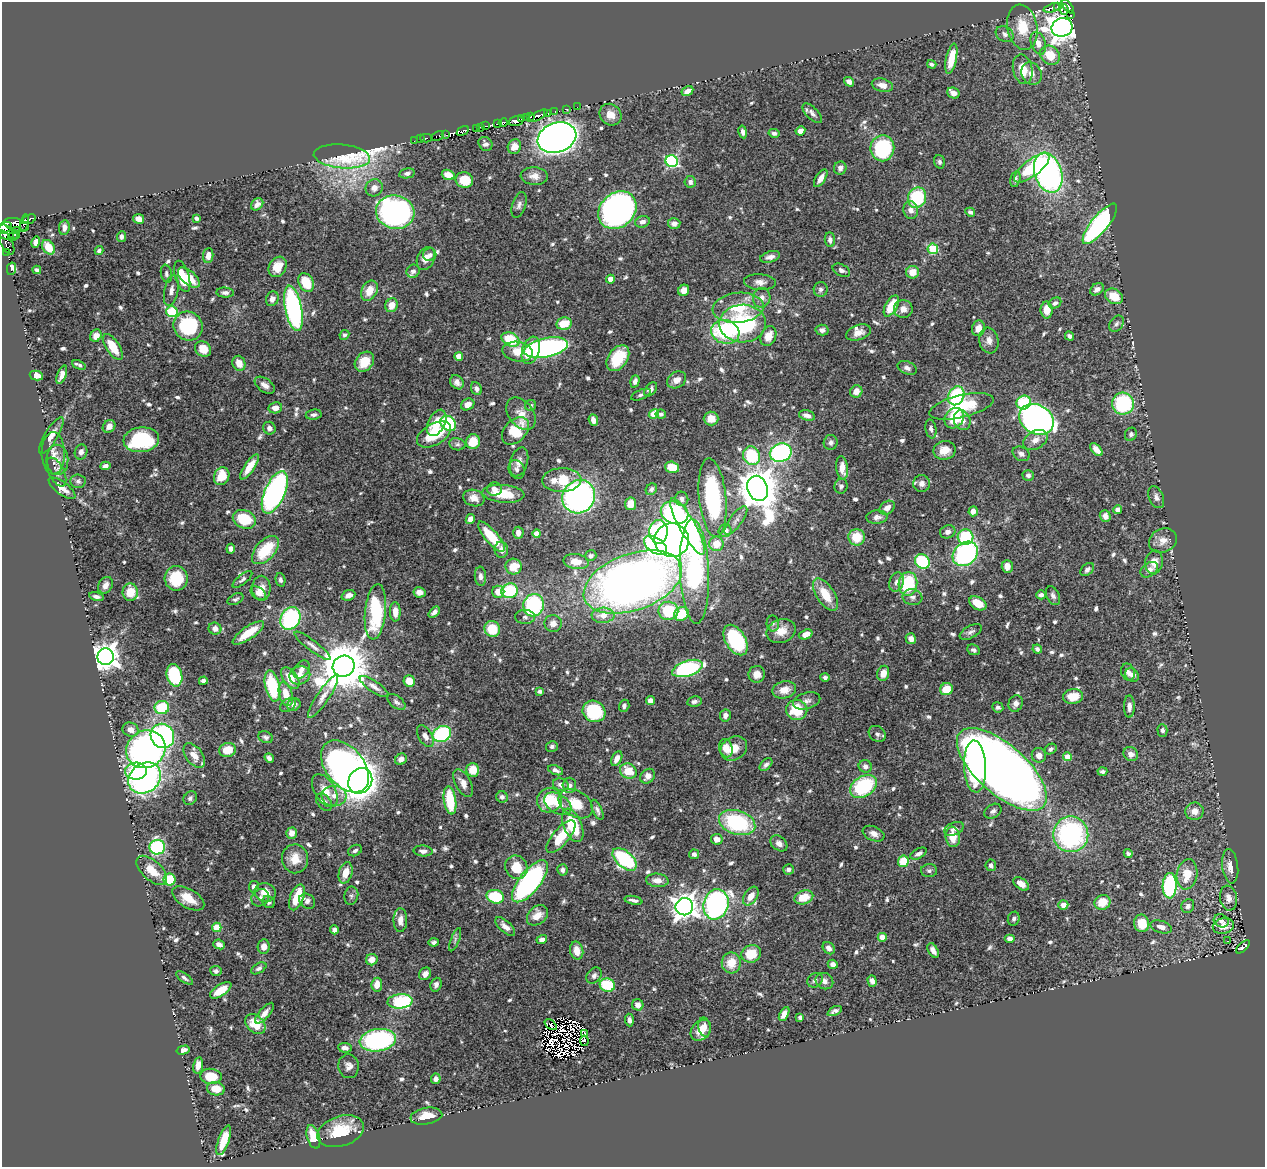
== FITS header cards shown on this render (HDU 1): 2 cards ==
NAXIS1  =                 1263
NAXIS2  =                 1165

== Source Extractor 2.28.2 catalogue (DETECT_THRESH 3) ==
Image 1263 x 1165 px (HDU 1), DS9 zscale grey, 1 PNG px = 1 image px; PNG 1267 x 1169 px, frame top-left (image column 1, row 1165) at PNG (2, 2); each listed source drawn as its Kron ellipse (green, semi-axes under 4 px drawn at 4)
Background 0.468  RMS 0.013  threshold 0.0393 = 3 sigma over >= 5 px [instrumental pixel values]
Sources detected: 774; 14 with non-positive FLUX_AUTO (blend fragments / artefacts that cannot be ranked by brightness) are neither listed nor drawn; of the other 760, the 500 brightest by FLUX_AUTO listed and drawn (260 fainter detections omitted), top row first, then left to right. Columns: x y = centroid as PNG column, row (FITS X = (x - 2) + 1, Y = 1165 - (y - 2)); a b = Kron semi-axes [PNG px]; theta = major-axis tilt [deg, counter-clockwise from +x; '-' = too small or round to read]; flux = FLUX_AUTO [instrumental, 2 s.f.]
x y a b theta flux
1057 7 4 3 - 68
1068 7 8 4 -52 210
1052 8 8 3 17 98
1064 9 5 4 - 79
1070 15 4 2 - 33
1022 27 23 15 -80 23
1062 27 10 9 - 1000
1005 34 9 7 -30 3.5
1038 43 12 7 -70 7
1050 55 10 9 - 20
951 59 15 5 78 17
932 64 5 3 - 2.4
1023 69 15 9 -78 15
1031 74 12 9 -61 6.6
849 82 5 4 - 3.9
882 85 11 6 -15 6.4
687 91 6 4 29 5.5
953 93 6 5 - 4.6
577 107 2 2 - 4.2
566 109 4 3 - 25
555 112 3 2 - 6.9
548 113 2 2 - 7.2
812 113 12 5 -46 3.9
610 115 11 10 - 9.1
538 116 11 3 27 270
526 117 2 2 - 16
530 117 3 2 - 80
522 119 3 3 - 69
516 121 7 4 18 480
503 123 4 4 - 97
497 124 3 3 - 36
486 126 4 2 - 55
480 127 4 2 - 16
476 129 3 3 - 22
463 131 6 3 31 86
800 131 5 4 - 7.4
743 132 6 4 -79 2.8
774 133 5 4 - 2.6
446 135 3 2 - 60
438 136 6 3 25 11
426 138 6 2 0 8.5
557 138 20 14 19 1000
420 139 3 2 - 7.2
414 141 2 2 - 2.9
485 144 8 6 -47 3.2
514 147 7 6 - 6.7
882 148 13 12 - 88
342 156 28 12 -5 46
672 161 6 6 - 120
939 162 7 5 -73 2.4
840 168 7 6 - 3.6
1032 168 21 8 37 61
407 173 8 5 10 2.8
1048 173 21 13 -72 240
448 175 6 5 - 12
534 176 14 8 -4 7.2
821 178 10 5 58 7.4
1015 179 8 5 76 2.9
464 180 9 8 - 21
690 182 6 5 - 3.3
374 188 9 8 - 6.2
917 198 10 9 - 56
257 204 7 5 45 4.1
519 205 13 7 74 3.7
617 210 21 17 42 480
911 210 9 7 -81 5.5
395 212 19 16 -12 320
970 212 5 4 - 2.3
196 218 4 4 - 2.4
29 219 7 3 22 150
139 219 5 5 - 6.6
25 222 8 3 78 150
642 222 7 5 17 3.9
674 223 6 5 - 4.7
1100 224 25 8 51 210
16 225 13 6 -15 210
5 228 8 5 21 310
64 228 7 5 83 4.5
16 230 3 2 - 10
6 232 9 7 -36 550
17 235 3 2 - 22
13 237 5 2 - 69
121 237 5 4 - 2.7
830 240 7 5 -83 3.4
36 242 6 4 76 5
7 243 13 5 -64 140
48 247 8 5 -53 16
933 249 5 5 - 51
99 251 4 3 - 2.4
7 253 3 2 - 3.1
208 255 8 5 83 6.6
430 255 6 6 - 3.4
770 257 10 5 15 4.3
426 258 12 8 64 8.4
278 267 11 8 60 14
12 269 6 4 77 12
37 270 4 4 - 2.7
841 270 9 5 -27 3.3
413 271 7 6 - 2.9
913 272 6 6 - 11
166 274 9 5 -79 2.6
182 276 16 7 -74 24
189 278 13 6 -41 17
610 279 4 4 - 10
306 282 10 7 -63 29
760 282 16 8 -4 6
821 289 7 7 - 2.7
1097 289 7 5 35 4.1
171 290 16 7 79 5.5
684 290 6 5 - 7.3
369 291 11 7 63 12
225 293 9 5 -3 3
1114 296 9 7 -30 17
762 298 10 8 77 6.5
272 299 7 6 - 5.7
1055 303 7 5 31 3
391 305 7 6 - 9.4
891 306 12 6 61 26
293 308 23 8 -79 200
738 308 25 15 5 33
903 309 9 9 - 6.4
1047 310 8 6 -89 12
172 311 6 5 - 78
564 324 8 6 11 20
743 324 23 19 1 100
1116 324 9 6 56 2.7
188 326 15 14 - 75
978 328 8 6 75 6.9
822 330 6 5 - 3.7
725 332 14 11 -16 78
858 332 13 7 19 6.9
344 335 5 4 - 2.1
96 336 6 5 - 6.5
768 336 10 7 66 11
1069 336 5 4 - 2.3
510 340 9 6 -25 37
989 340 13 9 -79 6.5
113 347 15 6 -57 21
546 348 22 9 12 200
203 349 8 7 - 12
531 350 14 8 72 30
517 352 15 9 -10 17
459 356 4 4 - 11
618 358 14 9 55 32
364 362 11 8 49 17
239 363 7 6 - 10
79 365 7 3 -21 2.5
907 368 10 6 -24 3.5
36 375 6 4 -11 8.3
62 375 9 4 69 5.9
677 380 10 8 33 7.2
635 381 6 4 72 3.8
457 382 7 6 - 4.3
265 385 11 6 -35 5.2
476 389 7 5 -65 3.1
651 389 8 5 51 2.9
856 391 6 6 - 7.7
641 395 10 4 22 2.4
956 396 10 7 65 71
1024 403 7 7 - 43
468 404 7 5 27 6.5
1123 404 11 11 - 88
531 405 6 5 - 2.4
961 406 33 11 13 42
275 408 7 5 13 6
521 414 18 12 -52 11
654 414 5 4 - 26
661 414 5 4 - 2.2
314 415 8 5 10 2.5
807 415 8 5 -14 3.9
954 418 11 9 53 27
711 419 7 7 - 10
1037 419 18 14 -30 430
593 420 6 4 -69 4.9
962 420 10 8 -67 8.2
437 423 14 8 63 14
448 423 8 7 - 71
109 426 7 5 46 6.4
269 428 6 6 - 3.8
931 429 9 5 -79 3
515 431 16 10 48 30
434 434 19 10 29 32
1131 434 7 5 63 2.7
51 435 21 6 59 8.2
141 440 18 12 6 84
1035 440 13 8 30 7.8
473 442 7 7 - 18
831 442 7 7 - 3.1
457 444 8 6 -12 2.4
1096 449 8 4 -48 7.4
944 450 11 9 10 12
81 452 7 6 - 3.9
53 453 21 11 -89 11
781 453 11 9 21 160
1021 454 9 6 -28 3.5
751 456 9 8 - 49
57 460 15 11 -88 8.9
519 462 15 8 74 6.9
105 466 5 4 - 3.4
249 467 15 5 56 12
672 467 7 5 -16 20
842 468 12 6 -83 9
517 469 10 7 -65 3.4
57 472 15 7 -63 5.7
1028 475 5 5 - 2.5
222 476 9 7 65 20
562 480 19 12 2 30
78 481 7 7 - 2.5
922 483 8 8 - 4.9
841 486 7 6 - 3
62 488 16 6 -36 8
758 488 13 10 -70 2900
494 489 7 6 - 5.1
651 489 6 5 - 2.4
275 492 22 10 66 260
503 494 21 9 -4 27
579 497 17 16 - 270
1156 497 11 7 -67 3.9
474 498 11 8 -18 7.7
713 498 39 13 -84 100
682 499 7 6 - 3.4
631 504 6 5 - 11
887 508 8 6 33 6
1118 509 5 4 - 4.2
973 511 5 4 - 4.7
675 513 14 11 -22 150
1105 516 6 5 - 4.7
877 517 10 6 4 4.5
244 519 12 9 -22 33
470 519 5 4 - 5.6
736 520 17 6 54 5
687 526 32 8 -60 170
725 531 6 6 - 7.3
658 532 12 9 90 100
948 532 8 6 23 4.1
518 533 6 5 - 6.2
537 533 4 4 - 11
491 537 19 6 -49 28
857 537 8 8 - 20
965 537 8 7 - 63
672 540 17 17 - 410
1163 541 14 11 26 8.7
716 544 7 7 - 15
655 545 12 7 -35 180
231 549 5 4 - 3.5
265 550 17 9 47 36
501 550 8 6 -86 5.6
965 554 13 11 40 140
591 556 6 5 - 2.9
576 562 13 7 -8 14
922 562 8 6 -40 63
1154 562 12 9 82 9.4
1007 566 6 5 - 7.2
514 567 8 8 - 17
1087 570 8 5 44 2.9
1149 570 9 6 34 5.2
694 571 52 14 -88 150
480 576 9 5 -86 3.7
176 578 12 11 - 32
242 579 12 5 39 2.7
280 580 7 4 -77 2.6
633 582 51 28 20 840
896 582 10 7 70 5.1
908 584 12 9 85 57
105 585 9 6 58 5.4
261 588 12 9 -89 9.5
510 591 8 7 - 54
130 592 9 7 87 15
419 592 6 5 - 5.6
498 592 6 6 - 11
258 593 8 5 -39 3.5
348 595 7 5 22 4.7
825 595 18 9 -57 21
1041 595 5 4 - 3
96 596 7 4 -13 3
1053 596 10 6 -66 3.7
912 597 10 8 -8 4.1
235 599 8 5 27 2.2
978 603 9 6 -29 17
533 605 11 10 - 86
668 611 10 9 - 38
375 612 28 10 84 100
395 612 9 5 -88 7.9
434 612 6 4 43 3.4
682 614 8 6 40 24
603 615 11 7 3 9.6
525 617 10 7 -1 3.4
290 618 12 9 59 100
553 623 8 8 - 6.2
773 623 8 6 -89 2.3
215 629 6 6 - 5.3
492 629 8 7 - 24
781 631 15 11 22 12
971 632 12 6 28 3.3
248 633 18 6 34 22
806 634 7 4 20 7.2
911 639 5 5 - 6.9
735 640 17 10 -59 78
313 646 22 5 -38 5.3
1037 649 4 4 - 2.8
974 650 7 5 -25 2.6
106 657 8 8 - 1100
344 666 11 10 - 4900
687 668 16 7 18 110
301 670 10 7 54 4.4
1128 672 8 7 - 4.2
883 673 7 6 - 9.3
757 674 8 8 - 7.9
174 675 11 7 -76 60
300 675 10 9 - 7
1132 675 8 6 -38 5
825 677 4 4 - 2.4
290 678 12 7 -55 14
203 681 4 4 - 2.8
409 681 6 5 - 12
272 686 16 7 -77 54
374 686 17 5 -34 4.9
946 689 6 6 - 18
784 690 12 8 12 10
540 691 4 4 - 2.3
286 694 12 6 -75 12
1073 696 10 7 8 14
323 697 25 6 56 7.4
650 701 4 4 - 5.9
694 701 7 5 10 2.8
807 701 14 8 16 4.9
396 702 10 6 -39 2.9
1016 704 8 7 - 5.2
288 705 9 6 38 2.3
294 705 7 6 - 3.6
624 706 6 5 - 2.9
1129 706 11 5 90 5
998 707 5 5 - 2.5
162 708 7 6 - 34
797 710 10 10 - 31
594 711 12 10 -27 57
725 715 6 5 - 4.1
130 730 8 7 - 7.6
1162 730 6 5 - 2.9
442 734 9 8 - 71
877 734 9 7 -38 3.5
162 736 12 11 - 160
425 736 12 6 -59 5.2
266 737 7 5 -23 2.6
552 746 6 5 - 2.2
726 748 9 6 -74 11
734 748 14 11 34 13
146 749 20 18 32 300
1050 749 6 5 - 2.6
227 750 8 7 - 17
1131 754 7 7 - 4.9
1039 755 7 7 - 6
194 756 14 8 -52 9.7
1068 757 4 4 - 17
269 758 5 4 - 3.2
401 759 6 5 - 4.5
617 759 8 5 63 5.8
766 765 7 5 46 2.7
345 766 30 19 -50 820
865 766 6 6 - 3.9
975 767 26 11 -87 98
1002 769 56 24 -41 1400
473 770 7 6 - 14
556 770 8 4 -23 3.2
136 771 11 8 1 26
628 771 8 7 - 17
1102 771 5 4 - 2.3
648 776 8 6 46 4.9
145 778 17 14 37 250
360 781 13 11 57 410
463 783 15 7 -62 7.4
561 785 8 6 -22 3.8
569 785 7 6 - 4.3
863 786 14 10 33 75
325 791 18 10 -59 15
334 796 12 10 -5 8.6
502 797 6 5 - 2.9
190 798 7 6 - 2.5
450 800 14 6 -82 42
549 800 13 12 - 25
324 802 10 6 -50 5
558 804 15 9 -32 10
576 804 18 13 -33 21
597 810 11 4 -66 3.1
993 811 9 6 32 3
1194 811 9 8 - 7.7
737 823 19 12 -18 88
573 825 17 9 -68 40
954 829 10 6 23 3.9
291 833 5 5 - 6.6
874 834 11 7 -23 5.8
1071 834 18 17 - 150
561 837 20 8 50 27
953 837 10 7 -82 13
717 839 6 5 - 6.6
779 843 9 6 -40 4.6
157 847 8 7 - 80
355 850 7 5 29 2.8
423 851 9 5 -4 4.3
1128 853 4 3 - 2.5
694 854 5 5 - 3.1
918 854 9 5 27 3.4
295 859 14 13 - 13
625 859 14 8 -42 89
903 861 6 5 - 27
991 865 5 5 - 2.5
1230 866 17 8 -83 7.8
516 867 12 11 - 21
788 869 5 5 - 3.2
152 870 19 9 -43 16
562 870 5 5 - 2.9
929 871 8 6 3 2.5
346 873 11 6 75 11
1187 874 15 10 80 19
170 880 6 6 - 33
657 880 11 7 -5 7.2
530 881 25 10 52 230
1021 884 9 5 -36 7
1170 886 12 7 88 120
254 887 6 5 - 4.1
265 892 11 9 -16 10
351 896 9 7 79 2.6
751 896 10 6 57 9.5
297 897 13 6 69 25
495 897 9 6 -13 46
804 897 10 6 18 18
188 898 18 9 -31 14
260 898 9 8 - 3.9
1228 898 12 8 -80 5.4
633 900 9 3 -12 3.2
307 901 8 7 - 4
269 902 6 5 - 2.5
1102 902 8 7 - 17
716 904 15 12 75 270
1063 905 5 4 - 6.5
1188 906 7 6 - 4.1
684 907 9 8 - 800
537 915 12 8 43 10
1014 919 7 5 70 2.2
400 920 12 7 88 6
1221 921 8 6 -28 3.5
1142 923 9 7 -80 21
505 926 12 5 -42 5.5
1223 926 10 8 12 10
217 927 4 4 - 26
1161 927 11 6 -16 5.5
334 930 4 4 - 3.2
882 937 4 4 - 11
542 939 5 4 - 4.3
1010 939 5 4 - 4.2
455 940 12 4 68 2.2
1227 941 4 2 - 2.2
434 942 5 4 - 2.4
219 944 6 4 -23 4.4
264 946 7 6 - 6.6
1243 947 8 4 41 160
829 948 7 5 -46 4.4
933 950 8 5 -60 5.6
577 951 9 6 -77 9.7
751 954 10 8 23 23
372 960 6 5 - 7.7
731 963 10 9 - 16
833 964 5 4 - 3.9
259 968 8 5 31 2.6
216 971 6 5 - 2.5
425 974 7 5 50 5.3
594 975 9 6 50 3.5
184 978 10 4 -37 2.5
815 980 8 6 33 3.1
824 981 9 8 - 4.8
872 981 6 4 -72 3.5
377 985 7 5 83 9.8
436 985 7 5 70 3.2
607 985 8 6 -17 38
221 990 12 5 33 15
400 1001 12 7 4 82
638 1005 6 5 - 5.3
835 1011 8 4 26 2.6
265 1013 13 5 49 6.2
784 1014 7 4 63 6.3
800 1017 4 4 - 2.7
629 1020 6 4 -85 3.3
255 1024 11 8 -45 21
550 1025 7 2 -41 2.2
704 1027 10 6 -79 5.9
701 1030 12 9 47 11
584 1033 4 3 - 3
378 1040 18 11 8 150
584 1041 5 3 - 2.4
345 1048 7 5 -5 4.7
183 1050 7 4 15 4.2
198 1065 8 5 80 5.5
349 1066 12 10 -85 5.7
211 1076 10 7 -6 17
436 1079 5 5 - 3.3
216 1089 9 6 -9 11
426 1116 16 8 10 14
341 1131 24 15 18 32
313 1137 12 6 -72 18
224 1140 16 5 70 18
At the frame edge (FLAGS 8, measured only in part): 1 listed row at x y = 5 228
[260 fainter detections neither listed nor drawn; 14 non-positive-flux detections neither listed nor drawn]